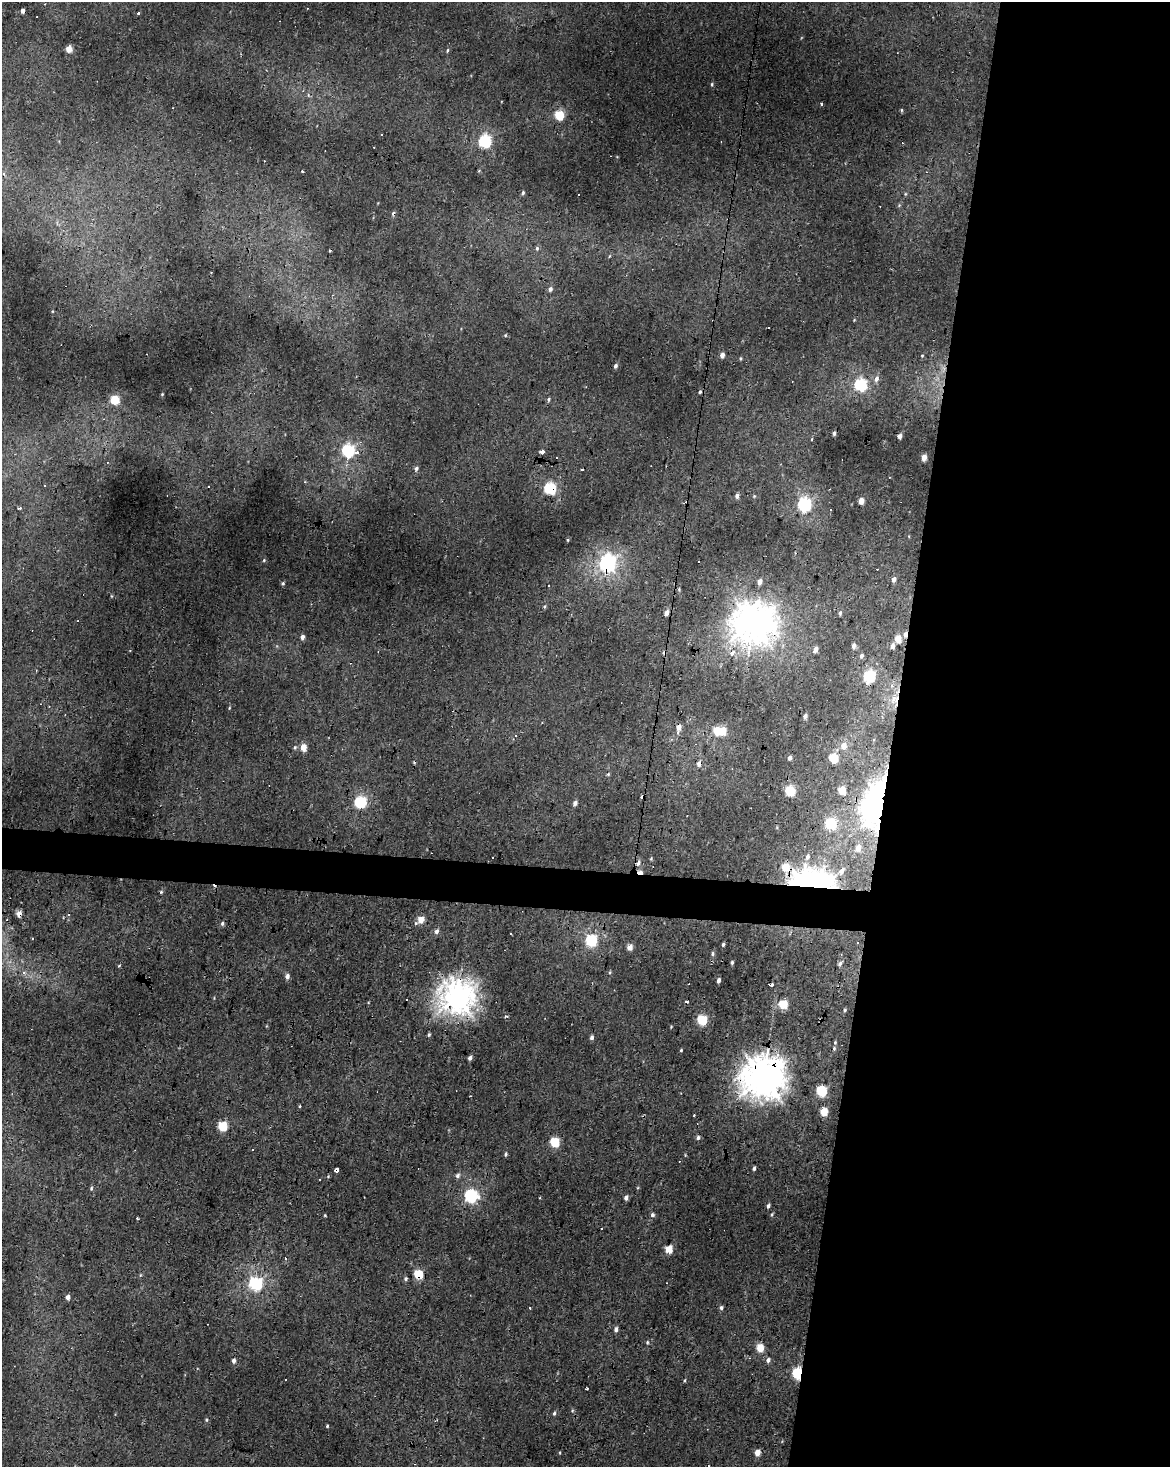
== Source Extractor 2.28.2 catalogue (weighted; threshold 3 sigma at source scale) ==
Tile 8 of 4 x 3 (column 4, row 2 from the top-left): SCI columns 3510-4677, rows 1746-3210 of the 4677 x 4900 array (HDU 1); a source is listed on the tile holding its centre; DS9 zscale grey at full resolution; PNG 1172 x 1469 px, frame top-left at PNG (2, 2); no overlay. Shown black and unused: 26% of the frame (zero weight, under 2 of 3 exposures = <1% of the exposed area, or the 3 px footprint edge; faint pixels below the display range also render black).
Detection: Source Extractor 2.28.2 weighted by HDU 2 'WHT'; one run over the whole footprint, this tile lists its part. Background 0.0229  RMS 0.0065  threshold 0.0291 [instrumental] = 3 sigma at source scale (4.5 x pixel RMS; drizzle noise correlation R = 1.50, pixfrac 1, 0.0396/0.0396 arcsec/px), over >= 5 px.
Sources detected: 179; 1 inside a brighter object's white glare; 24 cosmic-ray / hot-pixel residue — not listed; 5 inside a brighter listed object's ellipse — not listed separately; the other 149 listed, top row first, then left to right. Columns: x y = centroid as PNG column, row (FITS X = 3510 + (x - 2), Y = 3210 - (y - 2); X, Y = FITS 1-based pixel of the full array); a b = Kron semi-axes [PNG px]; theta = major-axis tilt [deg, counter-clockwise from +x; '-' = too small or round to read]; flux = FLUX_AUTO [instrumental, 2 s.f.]
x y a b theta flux
23 11 4 4 - 3.3
138 13 3 3 - 1.6
69 49 5 4 - 6.3
447 50 5 3 - 0.73
712 84 5 3 - 0.64
821 104 3 3 - 3
902 110 5 3 - 0.59
559 115 5 5 - 31
485 141 6 6 - 84
902 143 4 2 - 0.99
302 172 3 3 - 1.7
523 193 5 4 - 1
905 194 5 3 - 0.65
537 248 6 5 - 1.2
330 251 4 2 - 0.56
550 289 5 4 - 2.2
505 335 5 4 - 0.59
722 355 4 4 - 3.2
922 356 4 4 - 0.52
615 366 5 4 - 1.4
876 378 8 6 72 2.6
860 385 6 6 - 75
700 392 5 4 - 0.88
162 394 4 3 - 0.51
548 399 6 3 89 0.8
115 400 5 5 - 27
834 433 5 3 - 1.5
900 436 4 4 - 2.7
812 439 3 2 - 0.82
348 450 6 5 - 81
542 452 4 3 - 7
357 453 4 3 - 5.8
924 457 4 4 - 6
416 468 5 5 - 1.4
45 485 3 2 - 0.69
550 488 6 5 - 79
737 496 5 5 - 2.3
861 501 5 4 - 5.9
804 504 6 6 - 110
19 508 5 3 - 0.85
264 560 4 4 - 0.72
607 563 7 6 - 220
894 579 5 4 - 2.6
760 581 5 4 - 3.4
283 583 5 4 - 0.96
544 606 4 4 - 0.7
666 612 5 4 - 4.1
840 613 6 4 88 0.93
753 623 17 15 5 690
905 634 6 4 85 2.8
302 637 5 4 - 2.5
898 638 6 5 - 7.6
854 646 6 4 84 2.2
892 646 5 4 - 3.1
816 649 5 4 - 3.8
733 653 3 3 - 4.4
861 656 5 5 - 1.6
869 676 6 5 - 73
805 716 5 4 - 1.7
679 727 6 5 - 3.7
722 731 5 4 - 15
515 736 4 4 - 0.76
844 745 6 5 - 5.2
303 747 5 4 - 8.7
790 758 4 3 - 2
833 758 5 5 - 26
699 763 5 4 - 4
608 774 4 4 - 0.83
842 790 5 5 - 16
790 791 5 5 - 40
360 802 6 5 - 76
575 803 5 4 - 2.1
874 805 59 26 77 120
831 824 6 5 - 54
492 857 3 3 - 0.96
651 858 5 3 - 0.59
638 862 6 4 60 1.9
640 872 5 3 - 9.1
813 879 53 24 -5 97
161 892 5 4 - 0.76
19 914 5 4 - 4.8
421 920 4 4 - 9.7
222 923 5 4 - 1
416 924 3 3 - 2.4
436 931 6 5 - 2.2
511 933 3 2 - 1
591 941 6 5 - 68
723 944 4 3 - 1.1
630 947 4 4 - 5.4
713 954 5 4 - 1.1
732 962 4 3 - 0.81
840 964 7 5 68 1.6
119 966 4 3 - 0.69
23 973 6 5 - 1.4
287 976 6 5 - 2.4
718 980 4 3 - 2.1
771 984 5 3 - 4.2
457 998 11 11 - 630
687 1002 4 3 - 24
783 1004 5 5 - 21
845 1010 5 4 - 0.86
506 1016 5 3 - 1.4
702 1020 5 5 - 33
429 1035 5 4 - 0.91
592 1037 5 4 - 1.7
835 1042 5 4 - 0.67
834 1048 5 4 - 0.92
681 1050 3 3 - 0.63
470 1058 4 4 - 2.1
763 1078 14 13 - 1000
821 1091 5 5 - 48
824 1112 5 4 - 15
694 1116 3 2 - 1.1
222 1126 5 5 - 30
698 1138 5 4 - 1.4
555 1142 5 5 - 31
505 1154 5 4 - 0.9
754 1168 4 3 - 1.2
337 1170 4 4 - 3
458 1176 7 5 47 1.6
320 1179 2 2 - 0.56
91 1188 5 4 - 0.84
471 1196 6 6 - 99
626 1198 5 4 - 2.2
768 1206 6 4 67 1.3
772 1214 5 3 - 0.71
325 1215 4 3 - 0.53
652 1215 5 4 - 1.5
137 1218 3 3 - 0.76
601 1228 3 2 - 0.62
669 1249 5 4 - 14
286 1258 3 3 - 1.1
418 1274 5 5 - 28
405 1279 5 4 - 1.1
256 1284 6 6 - 110
68 1297 5 4 - 2.6
530 1308 3 2 - 0.79
721 1308 5 4 - 1.4
616 1329 5 4 - 1.9
647 1342 5 4 - 0.75
760 1348 5 4 - 14
768 1360 6 5 - 2
234 1361 5 4 - 1.9
798 1373 6 5 - 58
587 1389 3 3 - 1.5
554 1413 5 4 - 0.94
206 1420 5 3 - 0.67
327 1426 3 3 - 0.67
757 1453 5 4 - 6
Overlapping masked pixels (flux is a lower limit): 14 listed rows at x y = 23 11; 550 488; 607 563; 753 623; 905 634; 699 763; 874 805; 640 872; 813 879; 19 914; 457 998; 763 1078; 418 1274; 798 1373